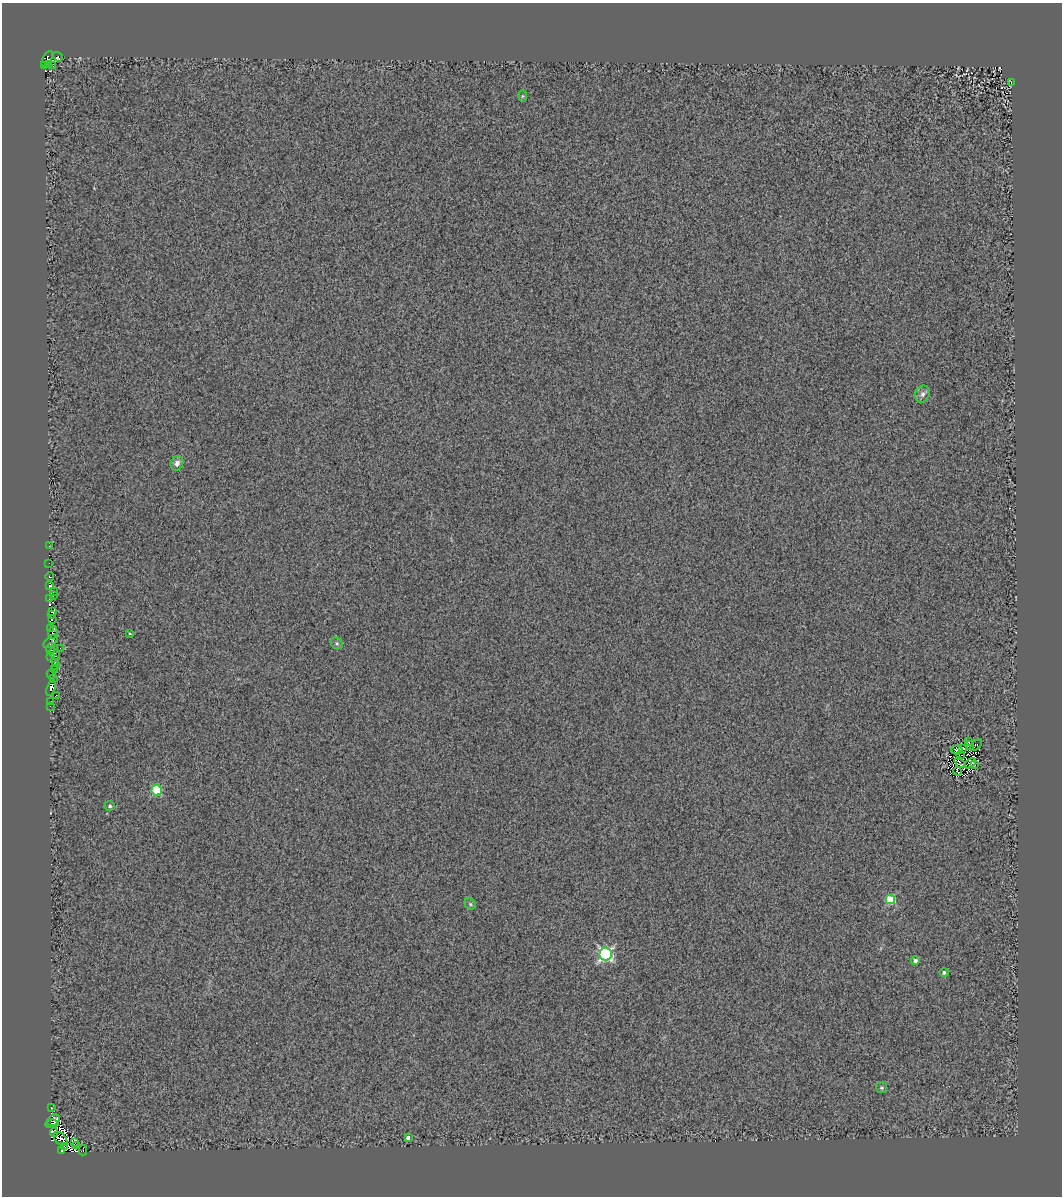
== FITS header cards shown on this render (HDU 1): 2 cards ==
NAXIS1  =                 1060
NAXIS2  =                 1194

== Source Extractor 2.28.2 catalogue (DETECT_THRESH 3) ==
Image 1060 x 1194 px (HDU 1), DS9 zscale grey, 1 PNG px = 1 image px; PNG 1064 x 1198 px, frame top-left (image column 1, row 1194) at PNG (2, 3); each listed source drawn as its Kron ellipse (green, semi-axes under 4 px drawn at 4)
Background 1.5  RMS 1.7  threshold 5.02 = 3 sigma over >= 5 px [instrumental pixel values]
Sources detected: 82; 16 with non-positive FLUX_AUTO (blend fragments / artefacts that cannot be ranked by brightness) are neither listed nor drawn; the other 66 listed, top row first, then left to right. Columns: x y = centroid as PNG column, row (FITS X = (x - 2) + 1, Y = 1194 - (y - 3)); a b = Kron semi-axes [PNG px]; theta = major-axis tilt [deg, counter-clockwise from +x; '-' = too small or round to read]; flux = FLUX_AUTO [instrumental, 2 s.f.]
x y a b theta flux
58 57 5 4 - 54
47 59 9 4 62 120
49 65 3 2 - 44
53 65 3 2 - 73
44 66 3 2 - 630
1011 82 3 2 - 32
522 96 6 4 89 130
922 394 8 7 - 480
177 463 7 6 - 520
49 546 2 2 - 100
49 563 2 2 - 90
50 577 4 3 - 230
50 586 3 2 - 300
53 592 2 2 - 350
53 596 2 2 - 97
49 599 3 2 - 350
53 611 4 2 - 94
51 614 3 2 - 150
52 619 3 2 - 860
50 629 2 2 - 480
53 633 6 3 74 510
130 633 3 2 - 110
51 641 9 4 39 1100
337 643 6 5 - 200
60 648 3 2 - 95
51 649 6 3 86 2100
55 654 6 2 -55 79
51 656 3 3 - 530
55 662 3 2 - 230
55 666 3 2 - 250
54 669 2 2 - 1.5
51 674 4 2 - 310
53 679 3 2 - 130
51 688 8 3 73 5000
56 695 2 2 - 93
51 701 3 2 - 690
50 706 2 2 - 71
968 741 3 2 - 140
969 745 5 3 - 130
976 745 7 3 47 190
963 748 3 2 - 29
957 750 5 4 - 67
960 755 3 2 - 31
960 762 6 2 -57 110
970 763 6 2 36 99
974 764 4 2 - 79
957 771 4 2 - 48
157 790 5 5 - 7000
110 806 5 5 - 240
890 899 5 4 - 5800
470 904 6 5 - 200
606 954 6 6 - 21000
915 961 4 4 - 390
944 972 4 4 - 290
881 1088 5 5 - 210
51 1108 3 2 - 150
53 1120 7 5 34 1500
52 1124 7 2 5 3400
54 1133 4 3 - 6600
408 1137 4 4 - 700
61 1139 8 5 -45 6300
74 1142 4 3 - 2400
64 1146 3 2 - 910
76 1146 2 2 - 450
61 1150 3 2 - 1400
83 1150 5 2 - 5900
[16 non-positive-flux detections neither listed nor drawn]